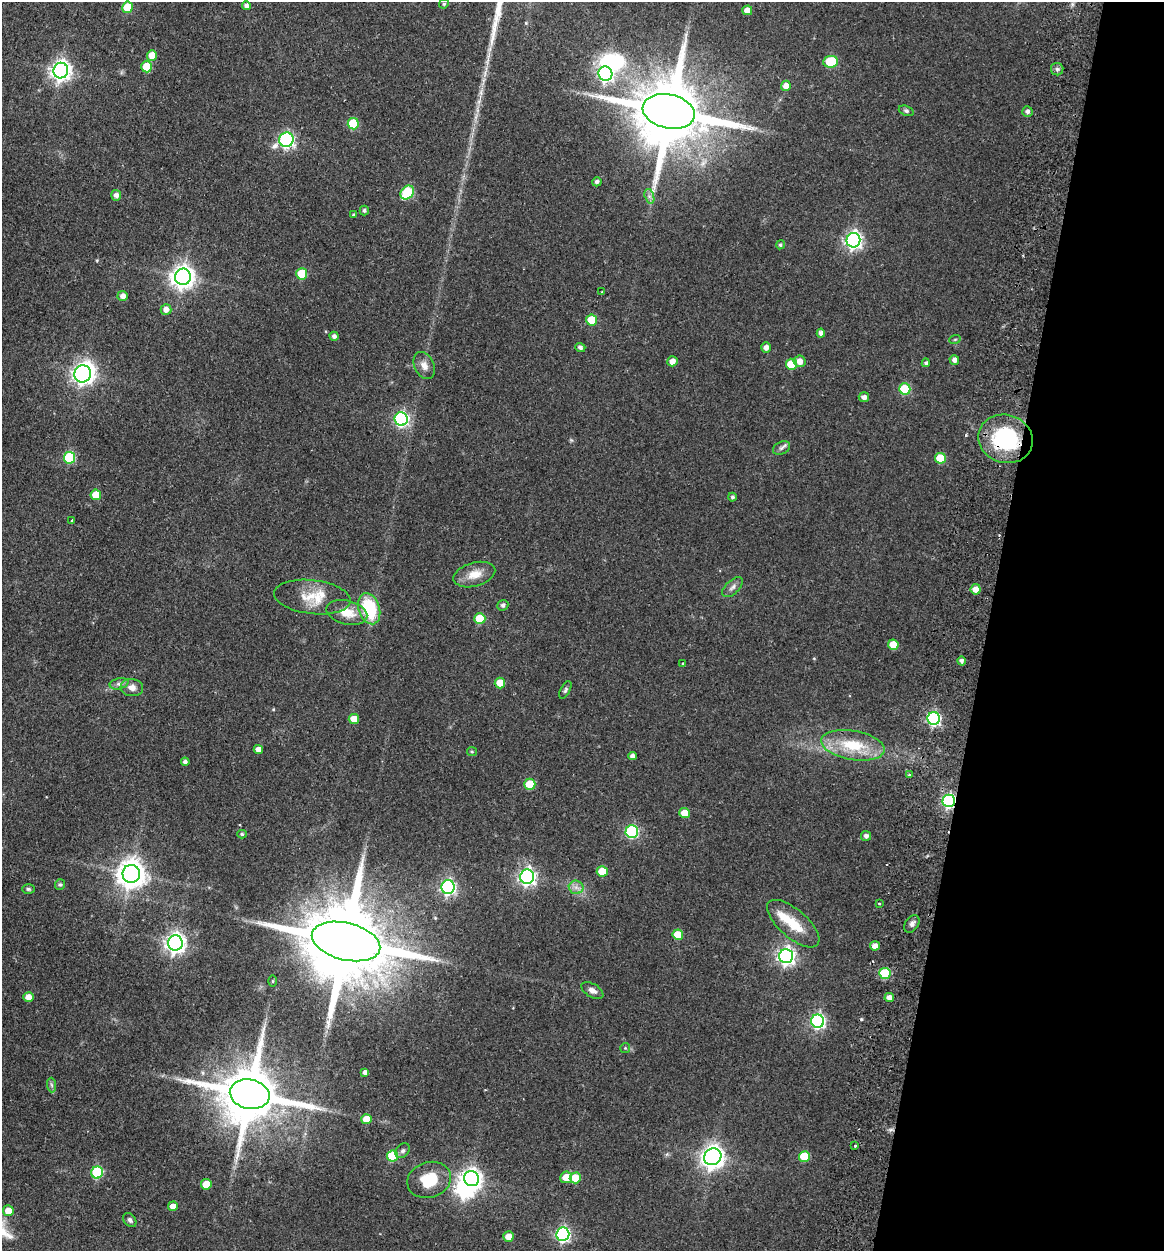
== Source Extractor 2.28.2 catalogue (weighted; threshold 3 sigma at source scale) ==
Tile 8 of 4 x 4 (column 4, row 2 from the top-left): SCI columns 3786-4947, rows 2512-3760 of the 5126 x 5023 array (HDU 1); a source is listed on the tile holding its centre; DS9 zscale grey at full resolution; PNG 1166 x 1253 px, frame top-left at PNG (2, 2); each listed source drawn as its Kron ellipse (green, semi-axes under 4 px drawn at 4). Shown black and unused: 15% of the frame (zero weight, under 2 of 3 exposures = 3% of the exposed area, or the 3 px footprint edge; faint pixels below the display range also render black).
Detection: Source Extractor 2.28.2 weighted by HDU 2 'WHT'; one run over the whole footprint, this tile lists its part. Background 0.177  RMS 0.0078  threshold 0.0351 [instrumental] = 3 sigma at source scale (4.5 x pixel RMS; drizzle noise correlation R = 1.50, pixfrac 1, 0.05/0.05 arcsec/px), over >= 5 px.
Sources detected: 129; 3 inside a brighter object's white glare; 2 cosmic-ray / hot-pixel residue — neither listed nor drawn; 1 inside a brighter listed object's ellipse — not listed separately; the other 123 listed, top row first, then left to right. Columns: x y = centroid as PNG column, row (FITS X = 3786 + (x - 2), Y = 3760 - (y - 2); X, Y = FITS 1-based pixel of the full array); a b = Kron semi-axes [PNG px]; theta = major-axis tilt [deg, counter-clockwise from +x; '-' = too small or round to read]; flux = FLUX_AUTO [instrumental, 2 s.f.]
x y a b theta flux
444 4 5 4 - 1.3
246 5 4 4 - 2.6
127 7 5 5 - 24
747 10 5 5 - 7.2
152 55 5 5 - 11
831 62 7 6 - 43
147 67 6 5 - 22
1057 69 6 6 - 2
61 71 8 7 - 430
605 74 7 7 - 180
786 86 5 5 - 6.3
669 111 26 17 -12 9200
906 111 8 5 -21 1.7
1027 111 5 5 - 2.5
353 124 6 5 - 35
286 140 7 7 - 170
597 182 4 4 - 2.2
407 193 7 6 - 55
116 195 5 5 - 3.5
649 196 7 4 -72 2.3
364 211 5 4 - 1.8
354 215 4 3 - 1
853 240 7 7 - 270
780 245 5 4 - 1.3
302 274 6 5 - 29
183 277 8 8 - 640
602 292 3 3 - 1.6
123 296 5 5 - 4
166 309 5 5 - 5
592 320 5 5 - 25
821 333 4 4 - 3.7
334 336 4 4 - 2.4
955 339 6 3 19 0.77
580 347 5 4 - 2.4
766 347 5 5 - 3.6
954 360 5 4 - 3.2
672 361 5 5 - 5.7
800 361 6 5 - 5.9
926 363 4 4 - 1.7
791 364 5 5 - 23
424 366 14 9 -63 5.7
83 374 8 8 - 410
905 389 5 5 - 39
864 397 5 5 - 3.8
401 419 7 6 - 140
1006 439 28 24 -17 67
782 448 9 6 24 2.2
69 458 6 5 - 54
940 458 5 5 - 23
96 495 5 5 - 13
732 497 4 4 - 1.6
72 521 3 2 - 1.5
474 575 21 12 15 11
732 587 13 6 43 3.3
976 589 5 5 - 6.9
312 597 38 17 -7 22
503 605 5 5 - 2.3
369 609 16 10 -71 41
347 612 21 12 -14 14
480 619 5 5 - 30
893 645 5 5 - 15
962 661 4 4 - 2.5
682 664 4 3 - 0.85
500 683 5 5 - 13
119 684 9 5 13 2.6
132 688 11 8 -7 5.6
565 690 9 4 62 1.7
934 718 6 6 - 140
354 719 5 5 - 10
853 745 32 14 -10 32
258 750 4 4 - 5.2
472 752 5 4 - 0.96
632 756 4 4 - 2.9
185 762 4 4 - 2.3
909 775 4 3 - 0.94
530 784 5 5 - 24
949 801 6 6 - 160
685 813 5 5 - 13
632 831 6 6 - 99
242 834 5 4 - 1.3
866 836 5 5 - 2.8
602 871 5 5 - 17
131 874 9 9 - 1000
527 877 7 7 - 260
60 884 5 5 - 1.2
448 887 7 6 - 170
576 887 7 7 - 3.3
28 889 6 5 - 1.3
879 903 3 3 - 1.5
793 924 32 14 -41 20
912 924 10 6 55 2.8
678 935 5 5 - 15
346 941 35 18 -14 15000
175 943 7 7 - 420
875 946 5 4 - 4.8
786 956 7 7 - 280
885 973 5 5 - 43
273 981 5 3 - 0.84
592 991 12 6 -29 3.7
28 997 5 5 - 6.4
889 998 5 4 - 4.3
818 1021 6 6 - 160
625 1048 5 5 - 0.9
365 1072 4 4 - 2.6
51 1085 7 4 -88 1.6
250 1094 20 14 -12 6300
367 1119 5 5 - 14
855 1146 3 3 - 1.1
403 1151 8 6 44 2.1
392 1156 5 5 - 31
713 1157 9 8 - 600
804 1157 5 5 - 29
97 1172 6 6 - 58
566 1177 6 5 - 11
575 1178 6 5 - 13
472 1179 8 7 - 380
429 1180 22 18 18 24
206 1184 5 5 - 14
173 1206 5 5 - 6.8
8 1211 5 5 - 9.6
130 1220 8 5 -51 2.1
563 1234 7 6 - 160
508 1237 5 5 - 8.2
Overlapping masked pixels (flux is a lower limit): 3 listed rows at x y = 1006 439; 949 801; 346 941